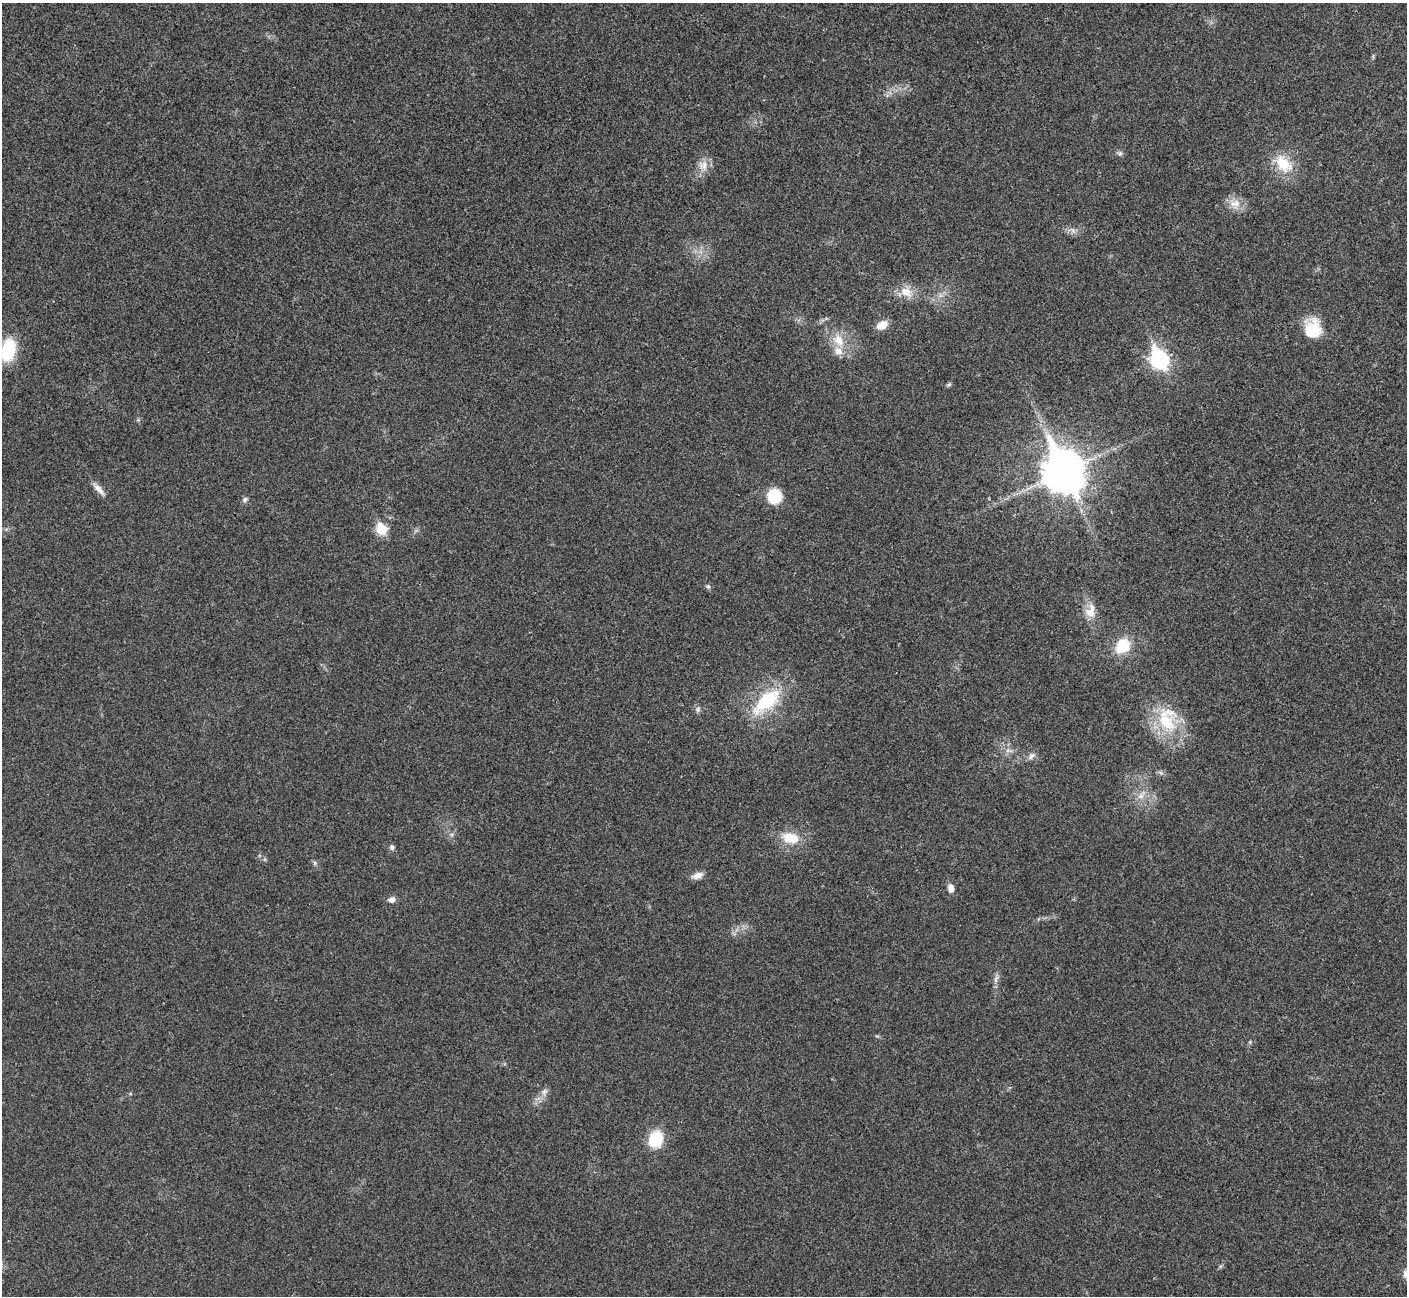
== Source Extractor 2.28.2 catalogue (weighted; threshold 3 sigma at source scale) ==
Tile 10 of 4 x 4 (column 2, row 3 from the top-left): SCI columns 1409-2813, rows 1450-2743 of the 5629 x 5617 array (HDU 1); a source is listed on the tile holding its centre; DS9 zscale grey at full resolution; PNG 1409 x 1298 px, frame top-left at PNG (2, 3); no overlay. Shown black and unused: <1% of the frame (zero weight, under 3 of 4 exposures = <1% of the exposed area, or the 3 px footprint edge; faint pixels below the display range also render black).
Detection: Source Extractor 2.28.2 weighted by HDU 2 'WHT'; one run over the whole footprint, this tile lists its part. Background 0.0221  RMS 0.0053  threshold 0.0239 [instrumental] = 3 sigma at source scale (4.5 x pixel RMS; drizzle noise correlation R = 1.50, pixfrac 1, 0.05/0.05 arcsec/px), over >= 5 px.
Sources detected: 35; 1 inside a brighter listed object's ellipse — not listed separately; the other 34 listed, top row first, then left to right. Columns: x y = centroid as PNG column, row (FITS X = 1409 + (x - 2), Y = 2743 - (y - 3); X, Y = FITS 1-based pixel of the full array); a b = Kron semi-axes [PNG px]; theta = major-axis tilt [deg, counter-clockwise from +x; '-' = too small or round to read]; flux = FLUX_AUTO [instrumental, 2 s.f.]
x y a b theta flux
1120 153 6 6 - 1.2
1283 164 25 16 -46 15
703 165 15 11 89 5.3
1235 204 17 12 -5 6
1073 230 7 4 -19 1.5
906 292 16 11 -23 7.3
882 325 13 9 27 6
1312 329 22 19 87 17
839 340 17 12 -67 8.6
8 350 22 14 75 26
1159 359 9 7 -60 180
949 384 7 5 18 0.87
1064 471 15 12 -64 1500
99 489 21 7 -47 3.6
775 496 14 13 - 17
245 499 7 6 - 1.4
381 529 6 6 - 29
708 586 8 4 -9 0.9
1090 611 21 13 76 7.1
1123 646 18 14 48 15
767 701 44 19 42 31
698 709 9 5 82 1.3
1167 719 39 26 -83 27
1031 756 12 7 47 2.1
1141 796 10 7 41 2.9
790 838 24 14 -13 12
392 847 6 6 - 1.4
315 863 6 4 -90 0.88
697 875 15 7 18 3.3
951 888 9 7 -83 3.3
392 900 10 7 14 2.3
996 979 12 5 73 2
544 1091 10 6 49 2.2
656 1139 18 15 64 17
Isophote crosses this tile's border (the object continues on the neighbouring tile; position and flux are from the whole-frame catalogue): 1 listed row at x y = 8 350